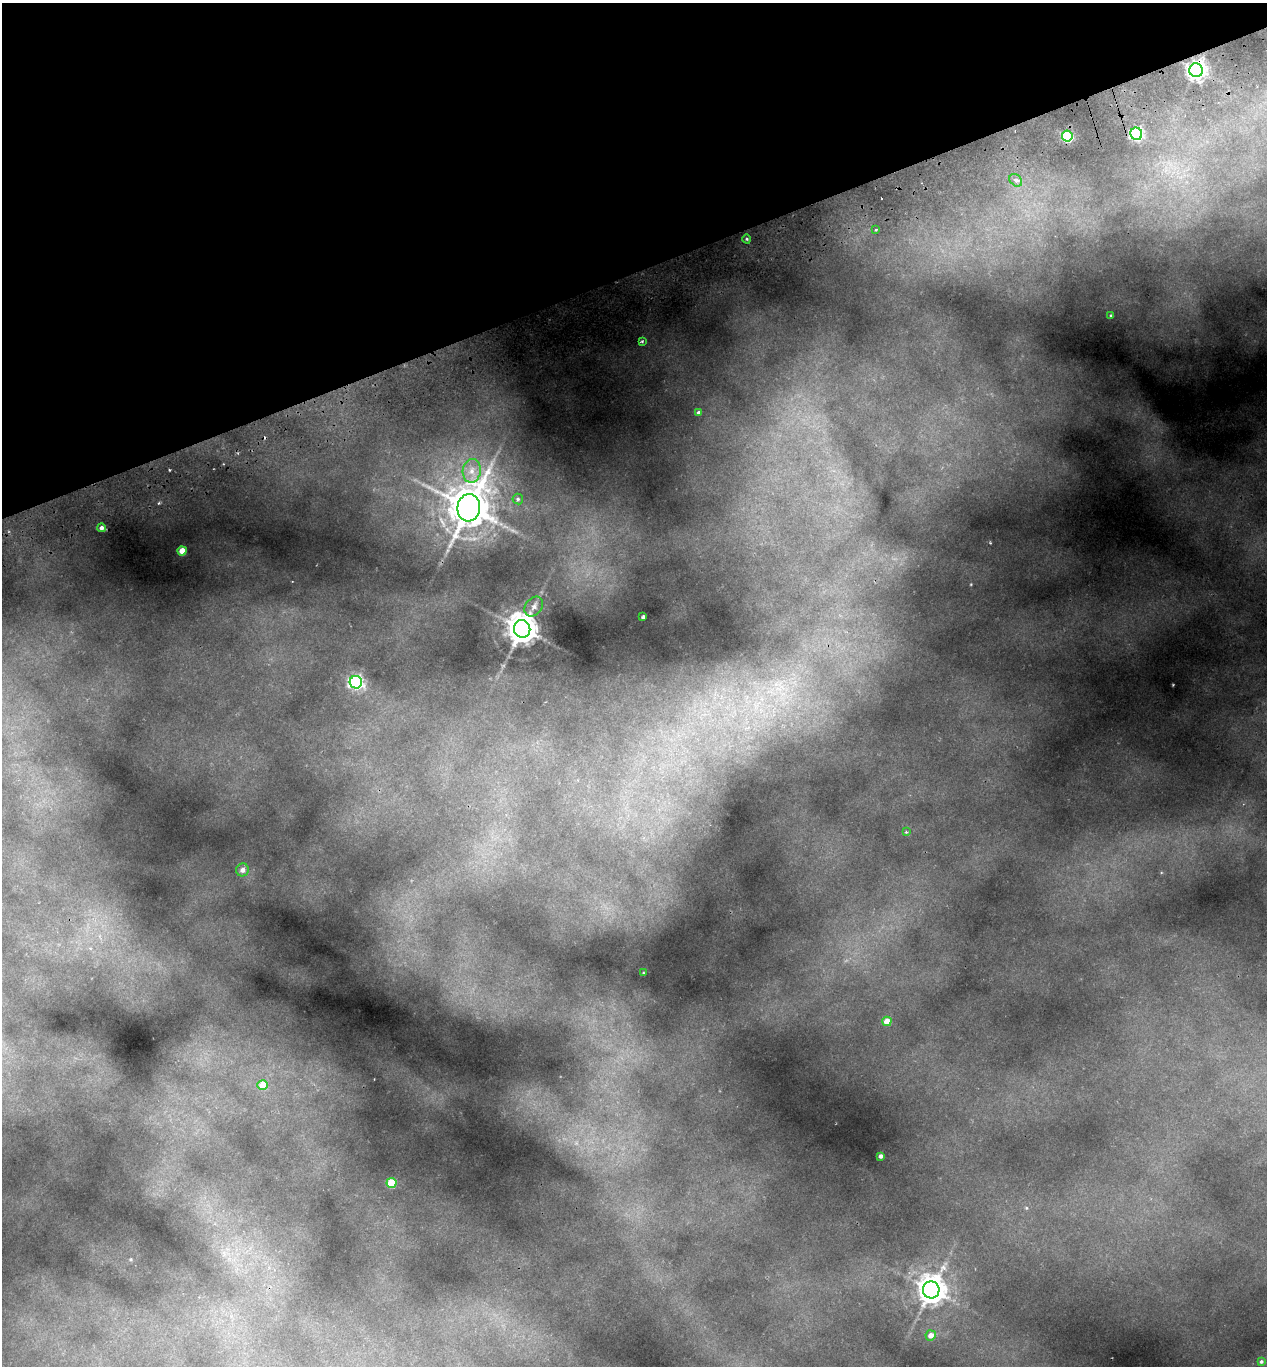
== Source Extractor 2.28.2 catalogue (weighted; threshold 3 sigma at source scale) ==
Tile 3 of 4 x 4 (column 3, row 1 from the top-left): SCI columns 2659-3923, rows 4152-5515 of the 5369 x 5573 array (HDU 1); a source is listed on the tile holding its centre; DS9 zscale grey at full resolution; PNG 1269 x 1368 px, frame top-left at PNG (2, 3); each listed source drawn as its Kron ellipse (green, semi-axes under 4 px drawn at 4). Shown black and unused: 20% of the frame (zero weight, under 2 of 3 exposures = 4% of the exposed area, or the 3 px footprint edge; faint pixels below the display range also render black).
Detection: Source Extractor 2.28.2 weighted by HDU 2 'WHT'; one run over the whole footprint, this tile lists its part. Background 0.145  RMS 0.0072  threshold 0.0323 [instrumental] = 3 sigma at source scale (4.5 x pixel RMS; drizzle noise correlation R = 1.50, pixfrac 1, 0.0396/0.0396 arcsec/px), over >= 5 px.
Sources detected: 29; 1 cosmic-ray / hot-pixel residue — neither listed nor drawn; the other 28 listed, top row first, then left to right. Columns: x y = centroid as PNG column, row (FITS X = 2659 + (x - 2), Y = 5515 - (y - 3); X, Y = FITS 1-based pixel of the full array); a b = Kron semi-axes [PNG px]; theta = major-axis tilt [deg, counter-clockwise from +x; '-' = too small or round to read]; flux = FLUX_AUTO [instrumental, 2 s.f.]
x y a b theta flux
1196 70 7 6 - 320
1136 134 6 6 - 110
1067 136 5 5 - 48
1016 180 7 5 -43 2
876 229 4 4 - 1.2
747 239 4 3 - 0.65
1111 316 3 3 - 0.84
642 341 4 3 - 0.81
699 412 4 4 - 1.3
472 471 12 9 86 6.2
518 499 5 5 - 1.1
469 508 13 11 82 1700
101 528 4 4 - 1.7
182 551 4 4 - 7.6
534 607 11 8 51 3.3
643 616 3 2 - 0.93
522 629 9 8 - 1100
356 682 6 6 - 140
906 832 3 3 - 0.52
242 870 6 6 - 2.9
643 973 3 2 - 0.43
887 1021 5 4 - 8
263 1085 5 5 - 12
880 1156 4 3 - 1.6
391 1183 5 5 - 20
931 1290 8 8 - 780
931 1335 5 5 - 3.3
1261 1362 3 3 - 0.74
Overlapping masked pixels (flux is a lower limit): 1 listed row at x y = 1196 70